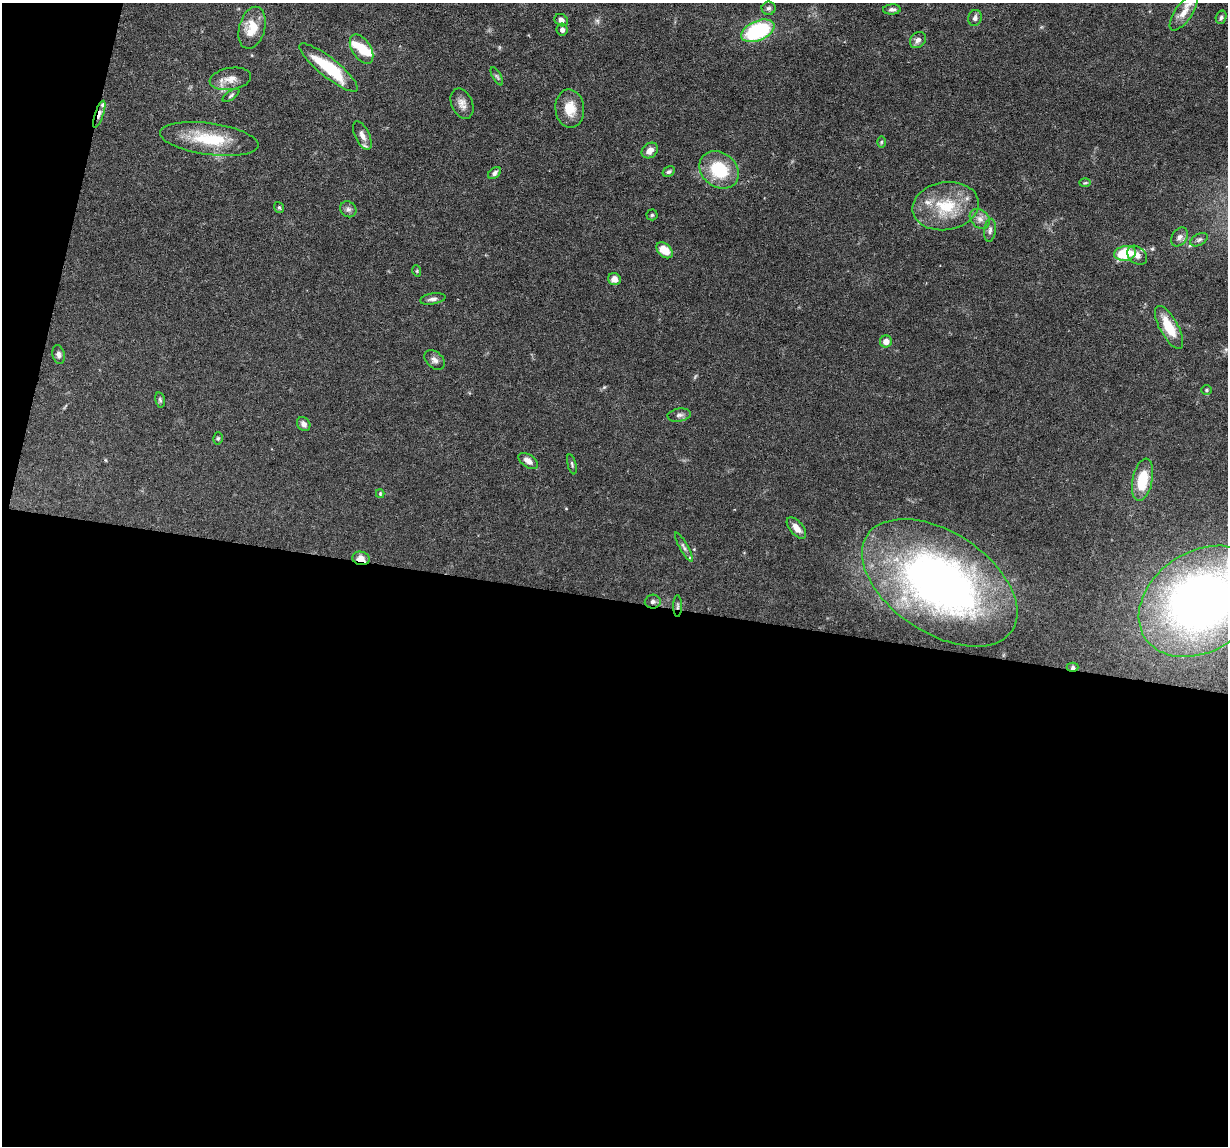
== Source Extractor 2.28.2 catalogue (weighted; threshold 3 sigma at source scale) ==
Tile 13 of 4 x 4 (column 1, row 4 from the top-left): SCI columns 1-1226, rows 118-1261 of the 4906 x 4927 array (HDU 1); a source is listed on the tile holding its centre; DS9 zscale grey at full resolution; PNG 1230 x 1148 px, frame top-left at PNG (2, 3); each listed source drawn as its Kron ellipse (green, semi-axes under 4 px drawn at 4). Shown black and unused: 50% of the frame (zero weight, under 3 of 6 exposures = <1% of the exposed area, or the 3 px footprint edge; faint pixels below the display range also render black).
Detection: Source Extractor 2.28.2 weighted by HDU 2 'WHT'; one run over the whole footprint, this tile lists its part. Background 0.0968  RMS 0.0042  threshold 0.0172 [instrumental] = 3 sigma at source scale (4.09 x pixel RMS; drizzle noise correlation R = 1.36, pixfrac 0.8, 0.05/0.05 arcsec/px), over >= 5 px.
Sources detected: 68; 1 too faint to see at this stretch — neither listed nor drawn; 6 inside a brighter listed object's ellipse — not listed separately; the other 61 listed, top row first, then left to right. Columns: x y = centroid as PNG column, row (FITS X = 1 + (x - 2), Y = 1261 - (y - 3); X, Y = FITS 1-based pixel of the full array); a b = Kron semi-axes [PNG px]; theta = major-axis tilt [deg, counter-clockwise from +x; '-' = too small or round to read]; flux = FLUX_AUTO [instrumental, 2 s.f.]
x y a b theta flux
769 8 7 6 - 0.97
892 9 9 5 3 1.2
1184 13 21 8 55 4.3
1221 17 7 5 71 0.93
975 18 8 6 75 1.3
561 20 7 5 -35 1.5
252 28 21 13 75 8.6
562 30 6 5 - 1.5
758 31 17 9 23 40
918 40 9 7 48 1.7
361 49 16 9 -58 6.8
329 68 36 9 -39 20
497 76 10 4 -60 0.76
230 79 21 11 8 4.3
231 95 10 4 35 0.79
462 104 16 10 -66 3
570 108 19 14 -86 6.9
99 114 14 4 71 1.8
362 136 15 7 -64 2.7
209 139 49 16 -8 18
881 142 6 4 89 0.49
650 151 9 7 42 2.6
719 170 21 17 -39 17
669 172 6 5 - 0.8
494 173 7 5 42 1.3
1085 183 6 4 2 0.45
946 206 33 24 9 18
279 207 6 4 -53 0.48
348 209 8 7 - 1.4
652 215 5 5 - 0.59
980 219 11 8 -41 2.4
990 230 11 5 84 1.4
1179 237 10 7 55 1.7
1199 240 9 5 29 1
665 250 9 6 -43 6.4
1125 253 11 7 10 16
1137 255 11 8 -40 2.4
417 271 6 3 -72 0.41
614 279 6 6 - 2.6
433 299 13 5 10 1.5
1169 327 24 9 -61 10
886 341 6 6 - 2.8
58 354 9 6 -78 1.2
435 360 11 8 -41 1.9
1207 390 5 5 - 0.54
160 400 7 5 -78 0.75
679 415 12 6 9 1.5
304 424 7 6 - 1.7
218 438 6 5 - 0.66
528 461 11 6 -34 2.6
572 464 10 3 -76 0.69
1142 480 21 10 78 14
380 494 4 4 - 0.41
796 528 13 6 -50 3.2
684 547 16 4 -61 1.3
361 558 9 6 -16 3.6
940 583 87 50 -33 200
1201 601 67 49 33 290
653 602 8 7 - 1.2
678 606 11 4 90 0.8
1073 667 6 4 0 0.77
Overlapping masked pixels (flux is a lower limit): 4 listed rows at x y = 99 114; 361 558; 678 606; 1073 667
Isophote crosses this tile's border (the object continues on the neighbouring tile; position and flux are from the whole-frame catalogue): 1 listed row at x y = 1201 601